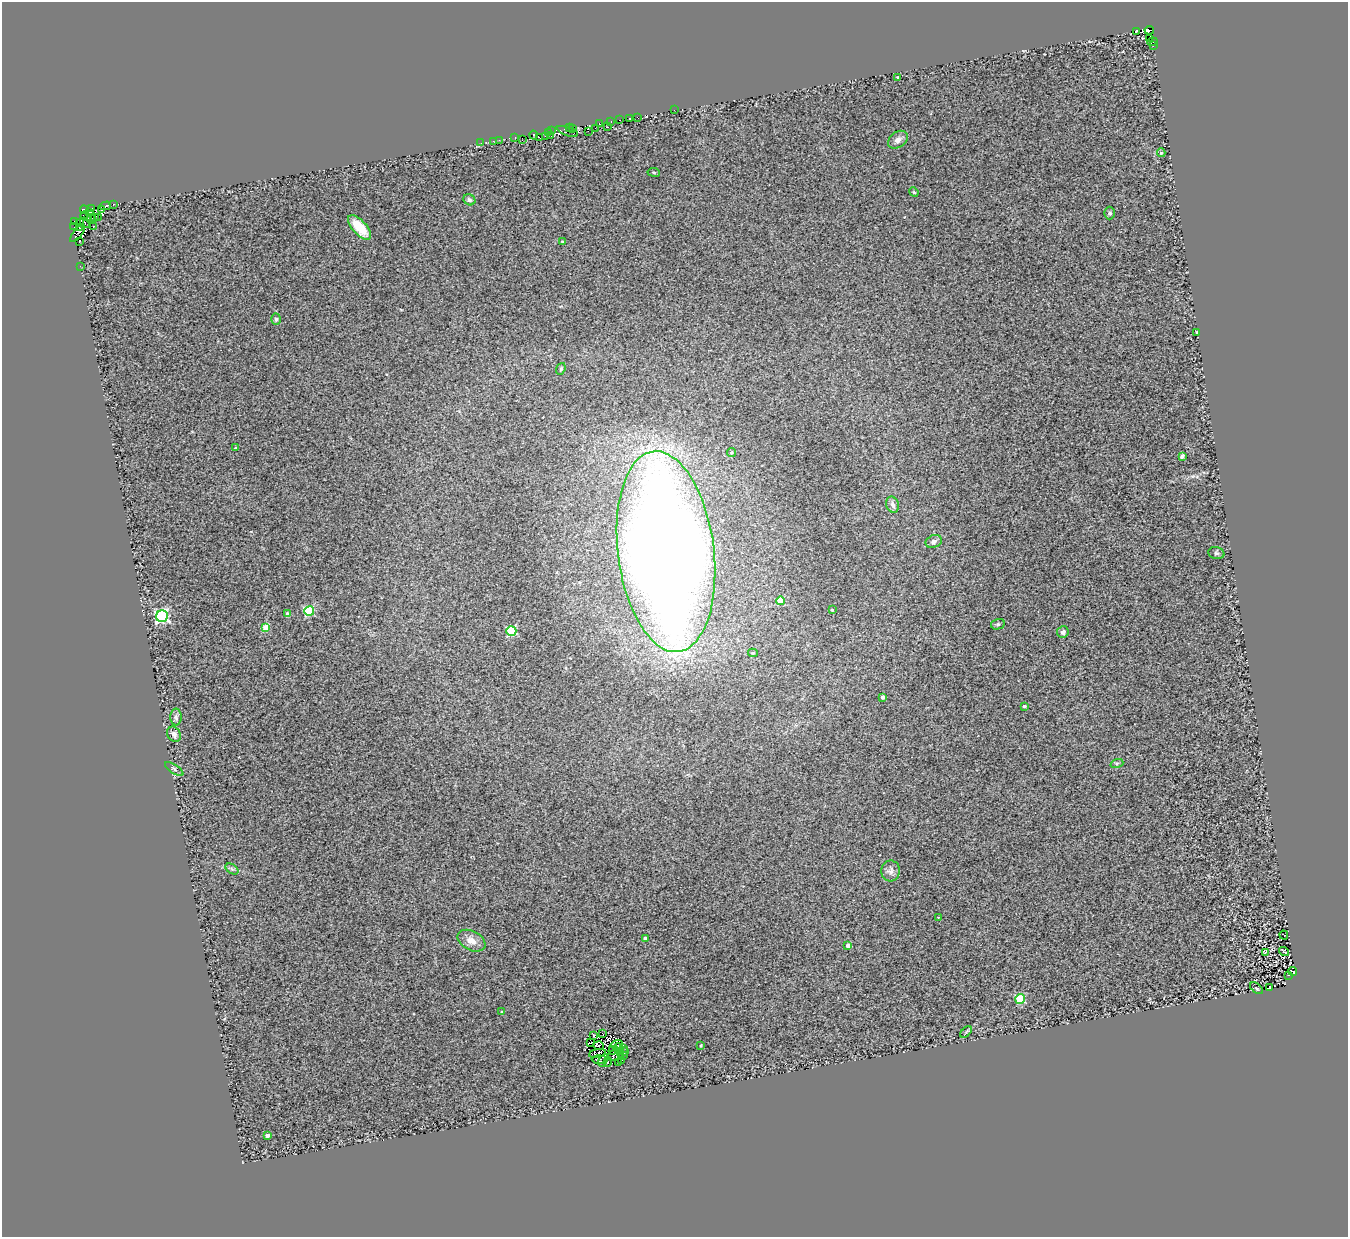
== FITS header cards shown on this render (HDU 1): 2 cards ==
NAXIS1  =                 1346
NAXIS2  =                 1235

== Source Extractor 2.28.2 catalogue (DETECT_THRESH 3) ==
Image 1346 x 1235 px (HDU 1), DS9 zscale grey, 1 PNG px = 1 image px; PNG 1350 x 1239 px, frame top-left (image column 1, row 1235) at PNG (2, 2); each listed source drawn as its Kron ellipse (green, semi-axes under 4 px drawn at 4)
Background 0.377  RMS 0.32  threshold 0.948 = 3 sigma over >= 5 px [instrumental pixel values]
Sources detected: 131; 14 with non-positive FLUX_AUTO (blend fragments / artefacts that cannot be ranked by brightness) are neither listed nor drawn; the other 117 listed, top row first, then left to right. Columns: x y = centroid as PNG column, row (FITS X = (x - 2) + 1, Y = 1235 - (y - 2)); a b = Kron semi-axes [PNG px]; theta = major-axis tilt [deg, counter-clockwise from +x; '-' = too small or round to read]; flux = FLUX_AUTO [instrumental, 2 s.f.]
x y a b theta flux
1149 30 4 3 - 560
1136 31 4 3 - 540
1149 38 3 2 - 33
1152 42 5 3 - 78
1153 46 3 2 - 27
898 77 3 2 - 14
674 110 3 2 - 19
629 118 4 3 - 910
637 118 4 2 - 220
620 120 3 2 - 55
611 121 3 2 - 42
599 124 3 3 - 2000
608 127 3 3 - 52
570 128 3 2 - 120
573 128 3 2 - 440
595 128 4 3 - 260
552 131 2 2 - 48
567 131 11 3 -19 1900
588 131 3 2 - 24
548 132 3 2 - 20
533 135 4 2 - 21
545 136 3 2 - 57
551 136 3 2 - 130
515 138 3 2 - 45
540 138 2 2 - 22
499 140 2 2 - 11
522 140 3 2 - 18
898 140 11 7 37 110
493 141 2 2 - 15
481 143 3 2 - 29
1161 153 4 4 - 35
654 172 6 3 -9 22
914 192 5 4 - 25
469 200 6 5 - 47
113 205 3 3 - 130
105 206 5 3 - 1900
91 208 2 2 - 210
84 210 4 3 - 1200
102 210 4 2 - 500
90 212 3 2 - 160
1110 213 6 5 - 50
86 216 6 4 -20 1300
94 217 3 2 - 1500
90 218 3 2 - 1200
98 218 3 2 - 380
75 222 4 3 - 1600
79 222 2 2 - 180
85 223 5 3 - 480
93 226 2 2 - 13
74 227 2 2 - 170
360 227 15 7 -48 440
79 228 3 2 - 840
78 234 10 3 49 1500
80 241 3 2 - 210
562 241 3 3 - 31
80 266 2 2 - 13
276 319 5 5 - 33
1197 333 3 3 - 280
561 369 6 4 69 30
236 448 3 2 - 17
731 452 4 4 - 38
1182 456 4 3 - 94
893 505 8 6 -74 91
934 541 8 6 23 65
666 552 101 48 -83 47000
1216 553 8 6 -14 40
780 601 4 4 - 690
832 610 3 3 - 26
309 611 5 5 - 1800
287 614 4 3 - 70
162 616 6 5 - 4200
998 624 7 5 14 41
266 628 4 4 - 430
511 631 5 5 - 1600
1063 632 6 5 - 66
753 653 5 4 - 33
883 697 3 3 - 88
1024 706 3 3 - 45
176 717 8 5 -89 60
174 734 8 6 -59 94
1117 763 6 4 18 39
174 769 10 4 -34 48
232 869 7 4 -33 40
890 871 10 9 - 110
938 917 3 2 - 13
1284 935 5 2 - 13
645 938 3 3 - 76
471 941 15 9 -27 190
848 946 4 4 - 130
1284 951 5 2 - 21
1265 952 3 3 - 21
1293 971 5 2 - 50
1289 975 3 2 - 22
1256 988 7 4 -38 29
1270 988 2 2 - 15
1020 999 5 4 - 1300
502 1012 3 3 - 24
966 1032 7 4 47 30
603 1034 4 2 - 12
594 1035 3 2 - 38
591 1042 2 2 - 16
616 1044 6 2 16 54
701 1045 4 3 - 22
599 1046 5 2 - 18
623 1048 2 2 - 25
614 1050 5 3 - 10
619 1050 8 3 -71 8.3
625 1052 4 2 - 19
597 1054 9 3 11 3.2
614 1055 6 5 - 13
623 1055 3 2 - 14
599 1059 7 3 2 13
603 1060 7 3 64 61
621 1060 3 2 - 22
608 1062 5 4 - 15
618 1062 3 3 - 23
267 1135 4 3 - 120
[14 non-positive-flux detections neither listed nor drawn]